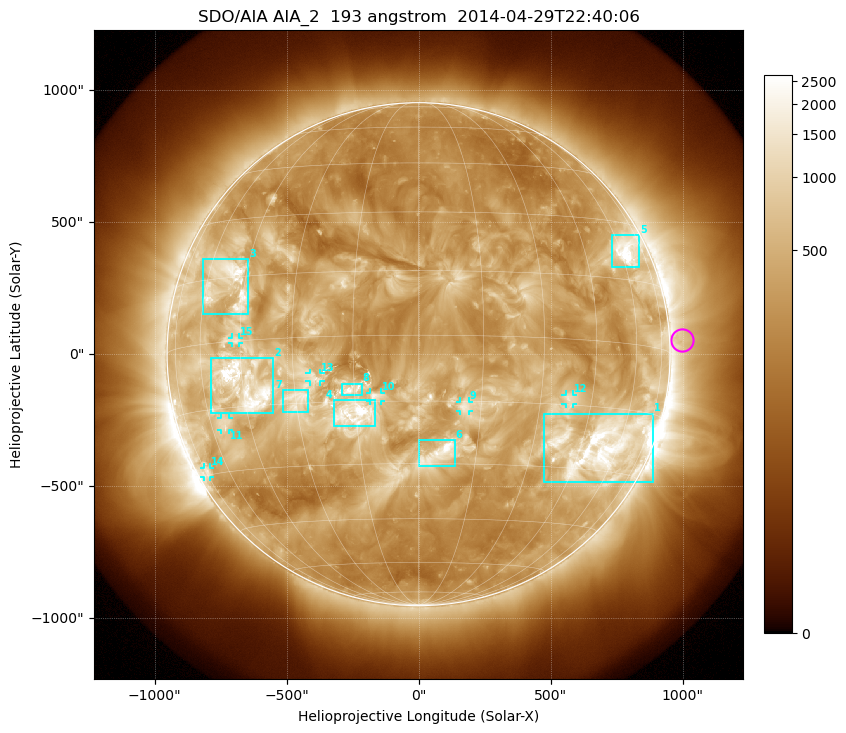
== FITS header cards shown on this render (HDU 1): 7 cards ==
TELESCOP= 'SDO/AIA'
INSTRUME= 'AIA_2'
WAVELNTH=                  193
WAVEUNIT= 'angstrom'
DATE-OBS= '2014-04-29T22:40:06.84'
CTYPE1  = 'HPLN-TAN'
CTYPE2  = 'HPLT-TAN'

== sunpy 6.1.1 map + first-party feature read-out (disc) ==
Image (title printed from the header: SDO/AIA AIA_2  193 angstrom  2014-04-29T22:40:06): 1024 x 1024 px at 2.4 arcsec/px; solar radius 953 arcsec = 397 px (full disc in frame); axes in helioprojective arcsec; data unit not stated in the header (colour bar unlabelled)
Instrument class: DISC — disc imager (sunpy class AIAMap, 193 A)
Bright regions (active regions / flare kernels): reference = the median radial profile (limb darkening/brightening removed); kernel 9 px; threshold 5 sigma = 804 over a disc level ~334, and >= 1.15x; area >= 12 px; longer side >= 10 px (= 24 arcsec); searched inside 0.97 R_sun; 15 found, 15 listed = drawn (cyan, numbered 1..; 7 of them under ~33 arcsec drawn as corner ticks so the feature stays visible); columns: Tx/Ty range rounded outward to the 5 arcsec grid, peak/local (2 s.f.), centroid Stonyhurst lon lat
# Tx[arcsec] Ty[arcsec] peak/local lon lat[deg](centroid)
1 475..890 -485..-225 13 +53 -24
2 -790..-550 -225..-15 14 -44 -10
3 -815..-645 150..360 9.9 -51 +14
4 -325..-160 -275..-175 10 -15 -18
5 735..835 330..450 13 +63 +22
6 0..140 -425..-325 5.5 +5 -27
7 -515..-415 -220..-135 4.2 -30 -14
8 -290..-215 -155..-110 5.9 -16 -12
9 155..190 -215..-180 4 +11 -16
10 -185..-145 -180..-145 4.9 -10 -14
11 -750..-720 -285..-240 4.7 -54 -18
12 555..585 -190..-150 4 +38 -14
13 -415..-370 -105..-70 2.9 -25 -9
14 -815..-790 -465..-430 3.8 -74 -29
15 -705..-680 40..65 4.3 -46 +0
Off-limb structures (1.02-1.3 R_sun): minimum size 162 px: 3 found; the strongest spans PA ~240..305 deg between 1.02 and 1.3 R_sun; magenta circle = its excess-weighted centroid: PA ~275 deg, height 1.05 R_sun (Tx ~1000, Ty ~55 arcsec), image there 1.6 x the reference